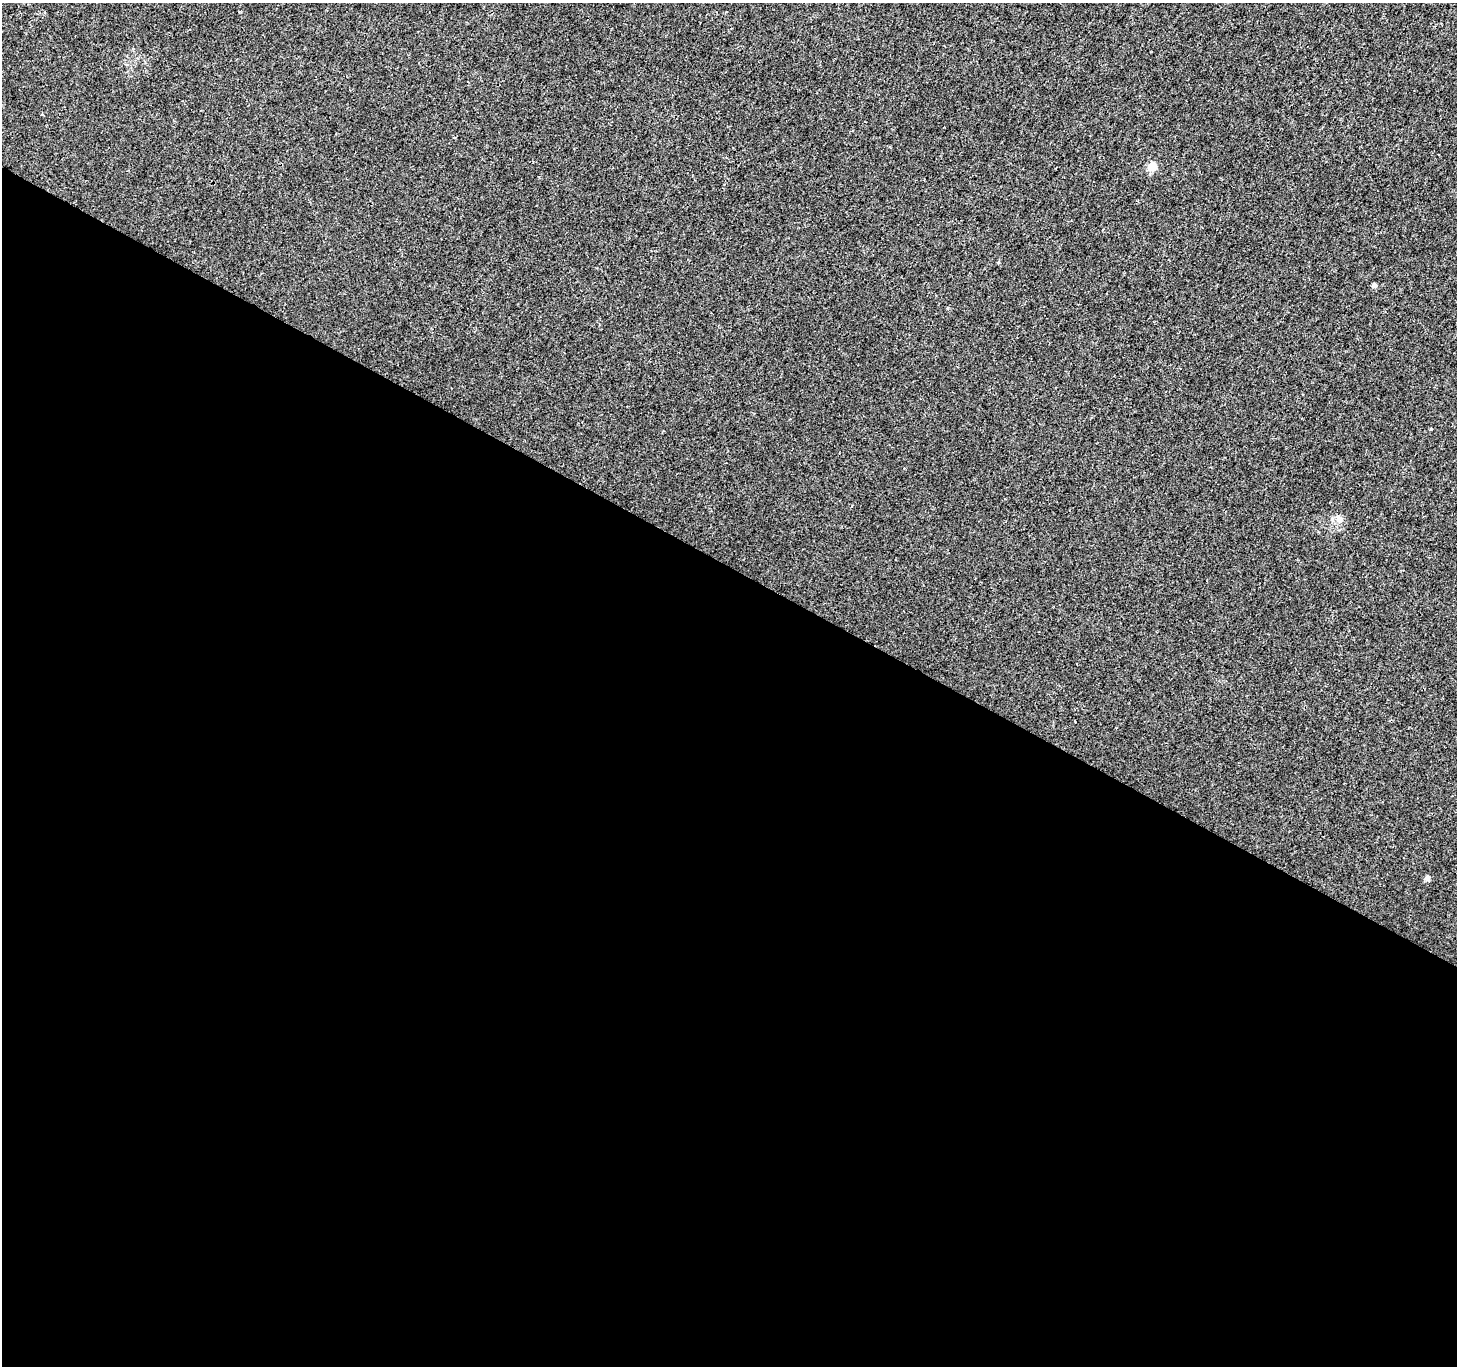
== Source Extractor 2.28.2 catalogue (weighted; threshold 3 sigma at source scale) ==
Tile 14 of 4 x 4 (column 2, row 4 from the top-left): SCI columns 1456-2910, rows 196-1559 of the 5829 x 5912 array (HDU 1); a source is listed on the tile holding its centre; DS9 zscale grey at full resolution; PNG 1459 x 1368 px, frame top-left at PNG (2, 3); no overlay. Shown black and unused: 59% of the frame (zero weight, under 3 of 4 exposures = <1% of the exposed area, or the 3 px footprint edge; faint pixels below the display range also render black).
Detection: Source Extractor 2.28.2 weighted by HDU 2 'WHT'; one run over the whole footprint, this tile lists its part. Background 0.00177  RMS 0.0021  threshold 0.00935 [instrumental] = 3 sigma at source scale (4.5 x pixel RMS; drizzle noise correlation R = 1.50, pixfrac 1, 0.0396/0.0396 arcsec/px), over >= 5 px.
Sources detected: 5; all 5 listed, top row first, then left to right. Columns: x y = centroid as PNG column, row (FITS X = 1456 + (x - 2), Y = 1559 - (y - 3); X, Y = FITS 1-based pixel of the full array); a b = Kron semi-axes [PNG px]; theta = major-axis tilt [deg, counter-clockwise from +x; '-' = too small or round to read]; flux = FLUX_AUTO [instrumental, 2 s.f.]
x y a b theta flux
1152 166 5 5 - 7.7
1374 285 4 4 - 0.91
1430 429 3 3 - 0.3
1339 519 12 7 -80 1
1427 878 7 7 - 0.57